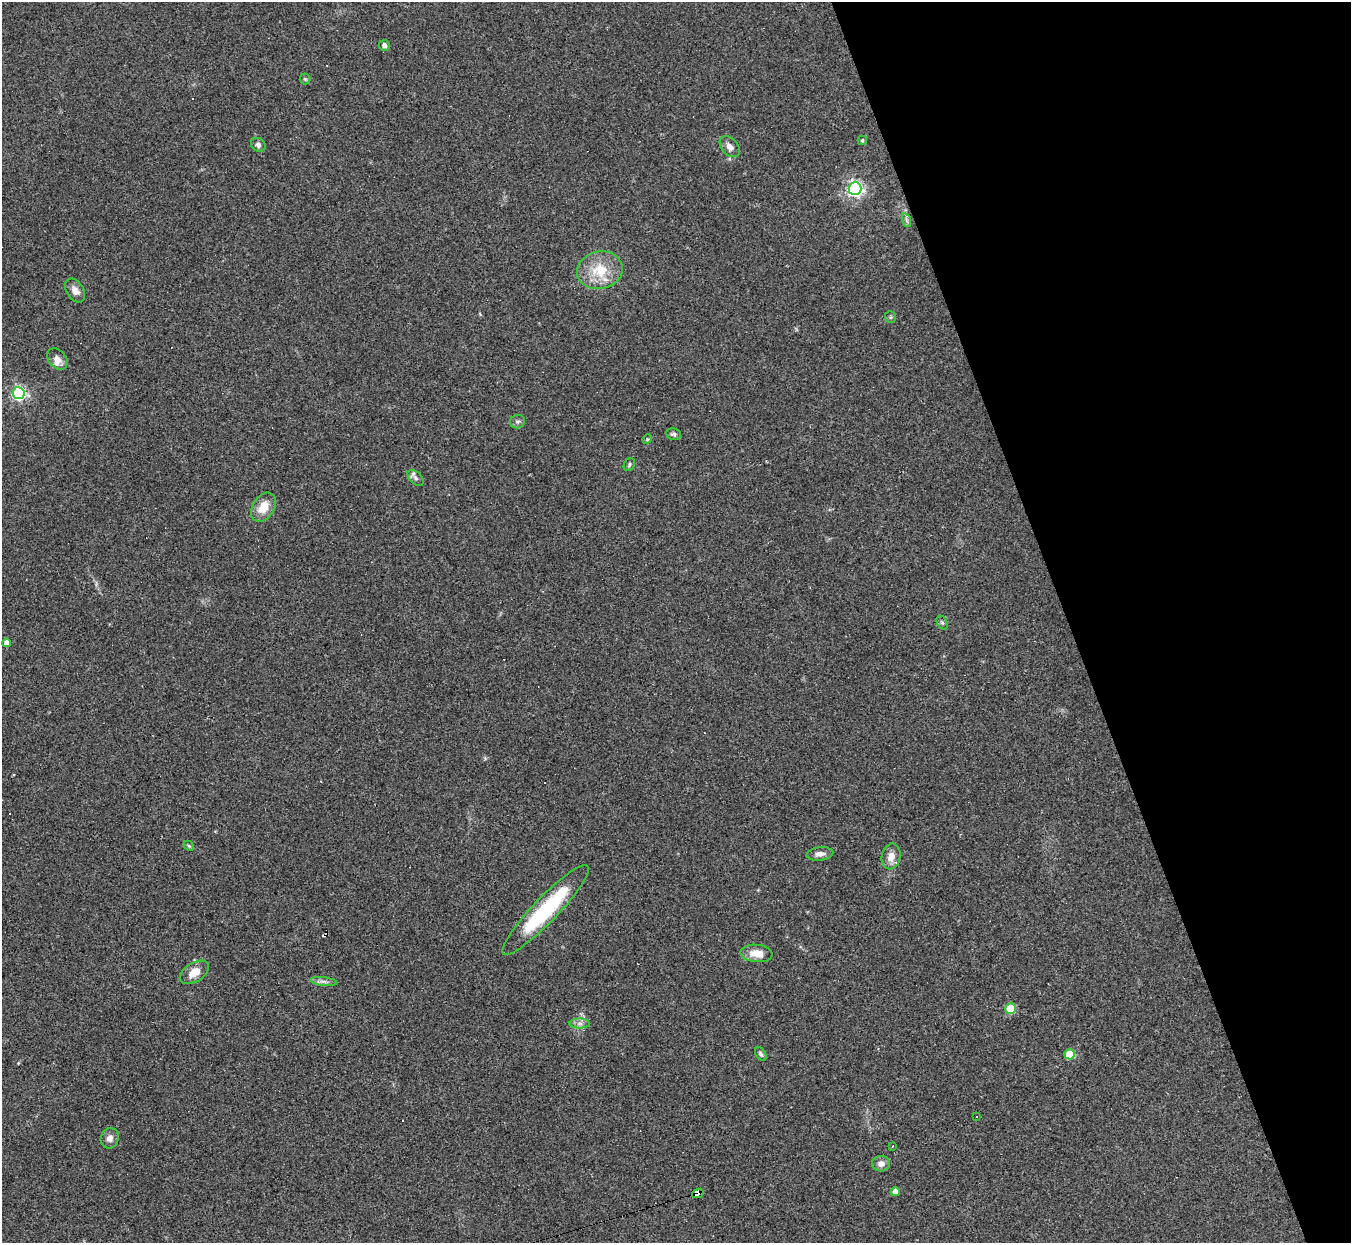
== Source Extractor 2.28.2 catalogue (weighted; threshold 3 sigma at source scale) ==
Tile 12 of 4 x 4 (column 4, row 3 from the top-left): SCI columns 4049-5397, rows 1513-2753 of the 5397 x 5383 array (HDU 1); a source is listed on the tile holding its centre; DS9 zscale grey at full resolution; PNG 1353 x 1245 px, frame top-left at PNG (2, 2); each listed source drawn as its Kron ellipse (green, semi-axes under 4 px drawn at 4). Shown black and unused: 21% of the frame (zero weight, under 2 of 3 exposures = <1% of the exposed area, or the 3 px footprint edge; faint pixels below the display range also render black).
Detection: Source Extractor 2.28.2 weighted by HDU 2 'WHT'; one run over the whole footprint, this tile lists its part. Background 0.0637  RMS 0.0069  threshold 0.0311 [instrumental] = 3 sigma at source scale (4.5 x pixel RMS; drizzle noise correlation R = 1.50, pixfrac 1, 0.05/0.05 arcsec/px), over >= 5 px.
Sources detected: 45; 7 cosmic-ray / hot-pixel residue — neither listed nor drawn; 1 inside a brighter listed object's ellipse — not listed separately; the other 37 listed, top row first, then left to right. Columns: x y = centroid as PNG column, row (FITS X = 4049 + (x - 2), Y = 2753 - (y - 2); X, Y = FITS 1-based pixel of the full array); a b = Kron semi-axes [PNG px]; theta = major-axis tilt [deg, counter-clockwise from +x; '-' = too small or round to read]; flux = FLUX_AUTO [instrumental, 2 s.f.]
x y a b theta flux
384 45 5 5 - 2.2
305 79 5 5 - 1
862 140 4 4 - 1.2
258 145 8 6 -41 2.2
730 147 12 8 -48 4.3
855 189 6 6 - 220
906 220 7 4 -71 1.5
600 270 23 18 12 21
75 291 13 8 -58 4.7
890 317 6 5 - 1.1
57 359 12 8 -51 4.7
18 393 6 6 - 150
518 422 8 6 15 1.7
673 434 7 5 -8 1.5
647 439 5 4 - 0.78
629 465 7 5 61 1.3
416 478 9 6 -45 2.3
263 507 16 10 58 11
942 623 7 5 -62 1.3
7 643 4 4 - 5.4
189 846 6 4 -44 1
820 854 13 6 5 3.3
891 856 13 9 77 6.7
545 910 61 12 46 59
756 953 16 8 -6 9.4
194 972 16 9 32 8.7
324 981 13 4 -7 2.4
1011 1009 5 5 - 20
580 1023 10 5 0 2.4
761 1054 7 5 -58 1.7
1070 1054 5 5 - 28
977 1116 3 2 - 0.56
110 1138 10 9 - 3.8
892 1146 3 2 - 0.66
881 1164 9 8 - 3.8
895 1192 4 4 - 5.5
698 1193 6 4 22 190
Overlapping masked pixels (flux is a lower limit): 1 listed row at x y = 698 1193